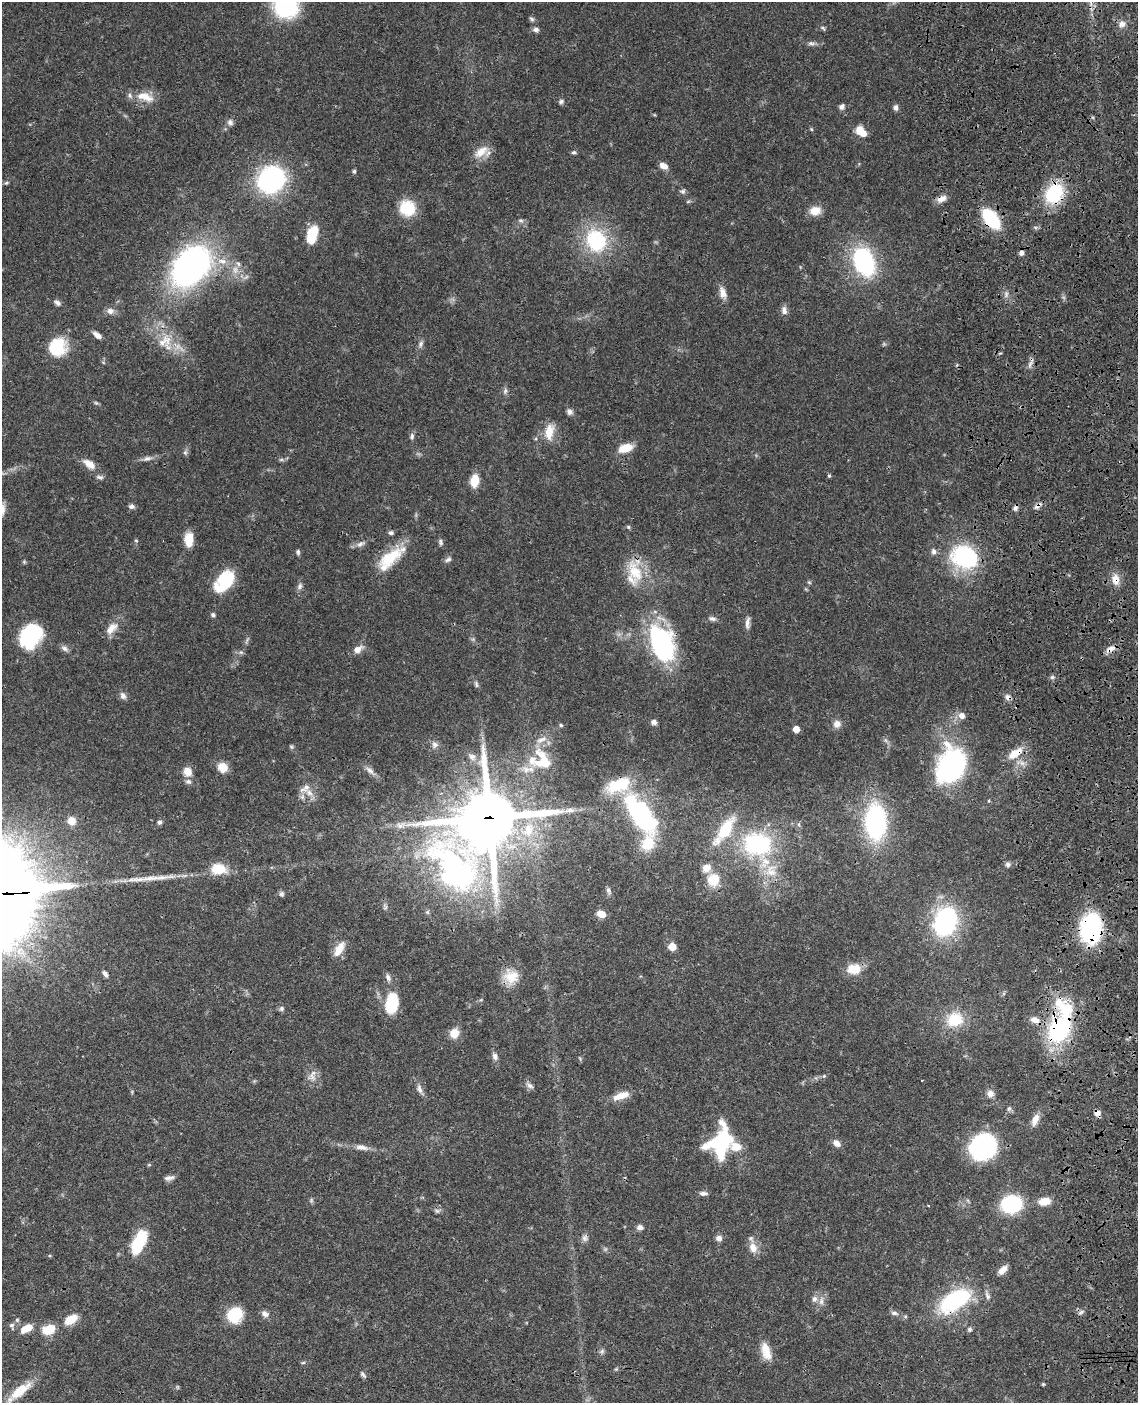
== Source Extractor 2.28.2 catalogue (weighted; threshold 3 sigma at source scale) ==
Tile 6 of 4 x 3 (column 2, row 2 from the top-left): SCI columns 1255-2390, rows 1657-3057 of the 4780 x 4613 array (HDU 1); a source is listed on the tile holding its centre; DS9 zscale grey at full resolution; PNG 1140 x 1405 px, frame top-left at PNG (2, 2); no overlay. Shown black and unused: <1% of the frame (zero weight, under 3 of 4 exposures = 6% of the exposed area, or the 3 px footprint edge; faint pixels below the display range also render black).
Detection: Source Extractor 2.28.2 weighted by HDU 2 'WHT'; one run over the whole footprint, this tile lists its part. Background 0.0453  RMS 0.0029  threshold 0.0129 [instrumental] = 3 sigma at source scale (4.5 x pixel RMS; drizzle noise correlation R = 1.50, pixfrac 1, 0.05/0.05 arcsec/px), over >= 5 px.
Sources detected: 206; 3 too faint to see at this stretch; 1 inside a brighter object's white glare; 1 cosmic-ray / hot-pixel residue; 1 long thin detection or spike segment (spike, bleed or trail) — not listed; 14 inside a brighter listed object's ellipse — not listed separately; the other 186 listed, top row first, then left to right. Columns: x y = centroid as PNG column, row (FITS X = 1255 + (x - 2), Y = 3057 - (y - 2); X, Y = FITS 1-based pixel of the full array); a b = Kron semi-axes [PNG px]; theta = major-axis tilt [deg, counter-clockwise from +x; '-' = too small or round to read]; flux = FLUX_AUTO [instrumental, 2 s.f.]
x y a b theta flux
286 6 19 19 - 33
532 19 8 5 -28 0.59
1122 24 9 8 - 1.5
823 28 9 4 -46 0.49
536 29 7 6 - 1
811 43 11 6 -7 1
145 97 25 12 -17 4.7
561 101 7 6 - 0.68
842 107 7 6 - 0.98
896 107 8 5 -89 0.95
230 122 9 8 - 1.1
811 129 5 4 - 0.33
861 131 12 8 -46 4.8
481 152 22 11 35 3.9
574 152 7 5 12 0.52
663 166 10 6 -26 2
354 171 5 4 - 0.53
271 179 17 15 36 65
6 183 6 5 - 0.43
682 191 8 6 10 0.75
1054 193 20 15 59 20
942 199 12 7 24 2
688 202 6 4 20 0.39
407 208 19 18 - 8.3
815 211 12 9 11 3.8
991 219 16 9 -52 24
521 220 8 5 -2 0.66
312 235 20 11 73 7.4
596 240 20 16 -60 25
222 261 15 8 -4 2.8
864 262 24 16 -68 41
191 266 32 22 48 120
235 270 12 8 -81 2.3
723 293 17 9 -73 2.3
57 303 10 6 -34 0.96
110 311 10 9 - 1.5
784 311 11 7 -82 1.5
97 335 10 5 -36 1.7
165 341 23 15 36 5.9
421 344 9 7 71 0.95
58 347 21 19 70 11
1030 364 15 4 63 1.1
505 391 9 6 80 0.81
96 403 7 4 -43 0.47
569 412 8 7 - 1.1
549 432 21 11 79 4.6
412 436 9 5 -88 0.78
625 448 16 9 16 5
185 452 8 6 89 0.7
147 459 14 7 15 1.3
281 460 7 4 1 0.55
89 464 17 9 -36 3.2
829 476 4 4 - 0.45
100 477 10 5 -14 0.85
474 481 9 7 83 6.9
131 506 7 6 - 0.88
1038 506 12 5 40 1.2
1016 508 8 6 77 0.91
628 527 5 4 - 0.44
391 533 6 5 - 0.66
136 540 5 3 - 0.28
189 540 15 9 -90 4.5
441 542 9 5 -71 0.69
361 544 14 6 22 1.4
933 551 9 6 -83 1
298 552 7 4 -90 0.56
965 557 27 22 -22 31
390 558 35 15 39 11
448 559 9 6 34 0.84
24 562 5 5 - 0.38
635 572 37 19 -68 10
1115 580 13 9 -83 3.2
224 581 26 15 50 12
809 582 6 4 -42 0.38
300 586 9 6 73 0.95
213 615 5 4 - 0.78
712 618 11 6 -11 1
747 623 17 6 85 1.4
111 628 21 11 45 3.3
31 635 26 19 50 22
247 640 11 3 62 0.53
662 644 35 21 -68 46
64 648 11 7 -36 1.1
358 649 11 7 33 2.4
1110 649 15 7 31 2
241 652 7 5 -42 0.6
1052 677 6 6 - 0.6
476 684 9 5 -75 0.7
123 696 10 8 -61 1.2
1008 697 9 7 -47 1.2
962 716 7 7 - 2
654 722 6 6 - 1.1
837 724 10 9 - 1.9
561 725 5 4 - 0.46
796 729 5 5 - 4
541 740 18 7 24 2.4
435 745 9 8 - 1.2
291 747 6 5 - 0.46
1015 753 22 10 35 4.6
472 757 13 8 -41 1.6
543 762 29 15 2 7.3
222 767 10 9 - 3.8
951 767 32 23 59 53
370 770 17 7 -42 1.6
188 772 9 8 - 3.4
188 782 8 6 -13 0.94
305 788 18 10 33 2.5
641 814 38 15 -56 55
489 818 22 21 - 1800
71 821 11 11 - 2.7
159 822 6 6 - 0.67
875 822 34 20 -88 42
726 829 40 16 56 12
528 830 22 16 56 9.9
648 843 17 14 72 8
757 844 36 29 -8 33
1008 864 7 6 - 0.81
453 868 81 48 -52 96
706 868 13 11 37 2.7
218 869 15 10 -6 8.1
713 880 10 10 - 8.8
608 890 9 6 -69 0.9
282 894 7 6 - 0.67
601 914 9 7 -18 2.9
945 921 24 18 75 44
1091 929 29 20 89 32
672 947 5 5 - 6.4
339 949 19 9 59 3.8
854 969 17 12 2 5.4
105 974 10 5 -51 1
511 977 19 18 - 5.6
388 978 11 6 -66 1.1
392 1003 23 13 79 11
1059 1003 13 11 -85 4.9
281 1009 7 6 - 0.68
955 1019 18 16 18 9.3
1035 1020 12 8 -16 2.3
1059 1028 29 21 60 33
454 1033 11 10 - 3.5
495 1056 10 7 -73 1.2
580 1059 5 5 - 0.38
312 1076 18 11 70 2.4
824 1076 5 5 - 0.43
530 1085 12 6 -35 1
419 1089 13 7 -72 1.4
132 1092 6 4 -73 0.34
990 1093 8 8 - 1.6
621 1096 21 8 19 4
1009 1108 7 5 62 0.6
1097 1113 7 7 - 1.5
1035 1120 16 8 67 2.5
720 1142 31 23 67 26
837 1143 9 7 -41 1.8
361 1147 17 7 -9 2.1
982 1148 26 23 -79 36
149 1165 5 3 - 0.29
169 1178 13 6 11 1.2
703 1193 11 5 -3 1
1044 1201 15 9 10 3.6
1011 1204 14 12 9 30
640 1227 7 6 - 1.2
585 1238 9 8 - 1.1
719 1238 8 7 - 1.3
139 1243 25 11 65 15
753 1248 13 10 -70 3.1
1003 1270 12 7 42 2.1
987 1295 14 5 -69 1.1
814 1299 9 7 75 1.3
821 1301 13 6 87 1.6
954 1301 36 18 32 30
1081 1312 8 5 18 0.84
894 1313 11 6 -10 0.98
265 1314 10 7 -30 1.3
234 1315 15 13 40 11
17 1320 6 6 - 0.52
71 1320 14 8 33 5.3
12 1326 10 6 -74 0.8
27 1328 16 8 26 4
49 1329 17 11 19 5.6
970 1329 7 6 - 0.65
602 1351 8 7 - 0.79
766 1354 19 12 -46 3.7
303 1363 6 4 2 0.39
363 1375 11 5 -48 0.72
1043 1384 5 4 - 0.33
20 1391 39 11 39 6.9
Overlapping masked pixels (flux is a lower limit): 18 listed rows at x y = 1054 193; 942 199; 991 219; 1030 364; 1038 506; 1016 508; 1115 580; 662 644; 1110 649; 1008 697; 1015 753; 489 818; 453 868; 1091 929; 511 977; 1059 1028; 1097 1113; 954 1301
Isophote crosses this tile's border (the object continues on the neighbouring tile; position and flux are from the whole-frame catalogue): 1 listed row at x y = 286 6